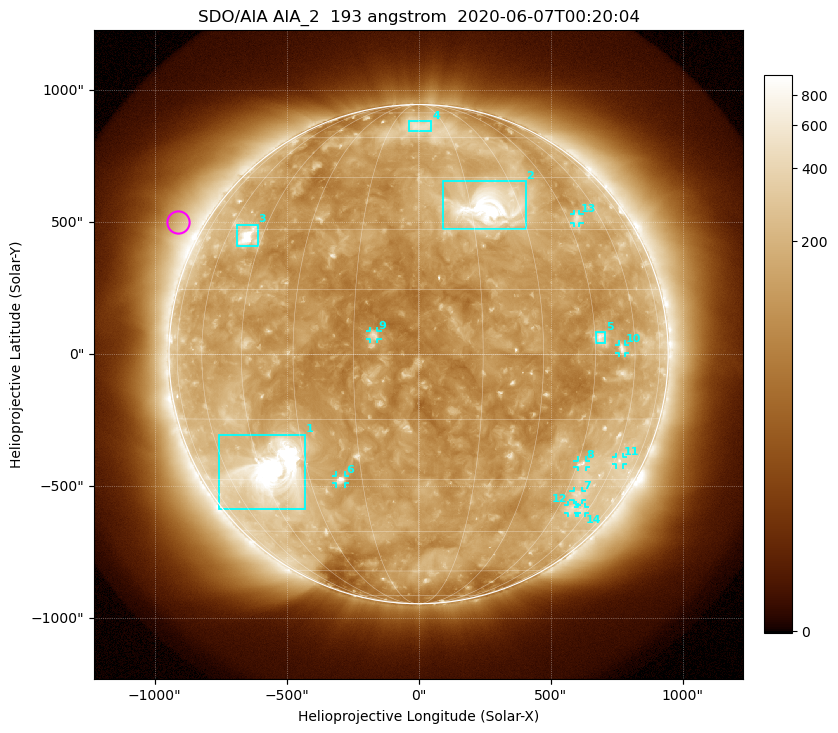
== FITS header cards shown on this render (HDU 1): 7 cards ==
TELESCOP= 'SDO/AIA'
INSTRUME= 'AIA_2'
WAVELNTH=                  193
WAVEUNIT= 'angstrom'
DATE-OBS= '2020-06-07T00:20:04.84'
CTYPE1  = 'HPLN-TAN'
CTYPE2  = 'HPLT-TAN'

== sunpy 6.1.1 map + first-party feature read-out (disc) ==
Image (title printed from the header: SDO/AIA AIA_2  193 angstrom  2020-06-07T00:20:04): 1024 x 1024 px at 2.4 arcsec/px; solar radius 946 arcsec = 394 px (full disc in frame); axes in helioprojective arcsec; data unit not stated in the header (colour bar unlabelled)
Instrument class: DISC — disc imager (sunpy class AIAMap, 193 A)
Bright regions (active regions / flare kernels): reference = the median radial profile (limb darkening/brightening removed); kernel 9 px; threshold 5 sigma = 225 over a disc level ~138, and >= 1.15x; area >= 12 px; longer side >= 9 px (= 22 arcsec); searched inside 0.97 R_sun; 14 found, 14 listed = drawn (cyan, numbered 1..; 9 of them under ~33 arcsec drawn as corner ticks so the feature stays visible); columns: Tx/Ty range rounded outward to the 5 arcsec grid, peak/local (2 s.f.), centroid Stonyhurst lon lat
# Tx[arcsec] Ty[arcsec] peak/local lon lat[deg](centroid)
1 -755..-430 -585..-305 19 -41 -28
2 90..405 470..655 14 +20 +36
3 -690..-610 410..490 11 -51 +28
4 -35..50 845..885 2.9 +1 +66
5 670..710 40..85 4.4 +47 +4
6 -315..-275 -490..-460 6.3 -21 -30
7 585..620 -555..-515 2.9 +50 -34
8 600..635 -430..-400 3.8 +47 -26
9 -185..-155 55..90 5.2 -10 +4
10 760..785 5..35 3.7 +55 +1
11 745..775 -420..-390 2.8 +63 -25
12 565..600 -605..-570 2.6 +51 -38
13 590..610 495..530 2.9 +49 +33
14 605..630 -605..-580 2.5 +56 -39
Off-limb structures (1.02-1.3 R_sun): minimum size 162 px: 7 found; the strongest spans PA ~40..80 deg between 1.02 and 1.3 R_sun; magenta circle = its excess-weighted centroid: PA ~60 deg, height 1.1 R_sun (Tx ~-910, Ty ~500 arcsec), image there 2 x the reference